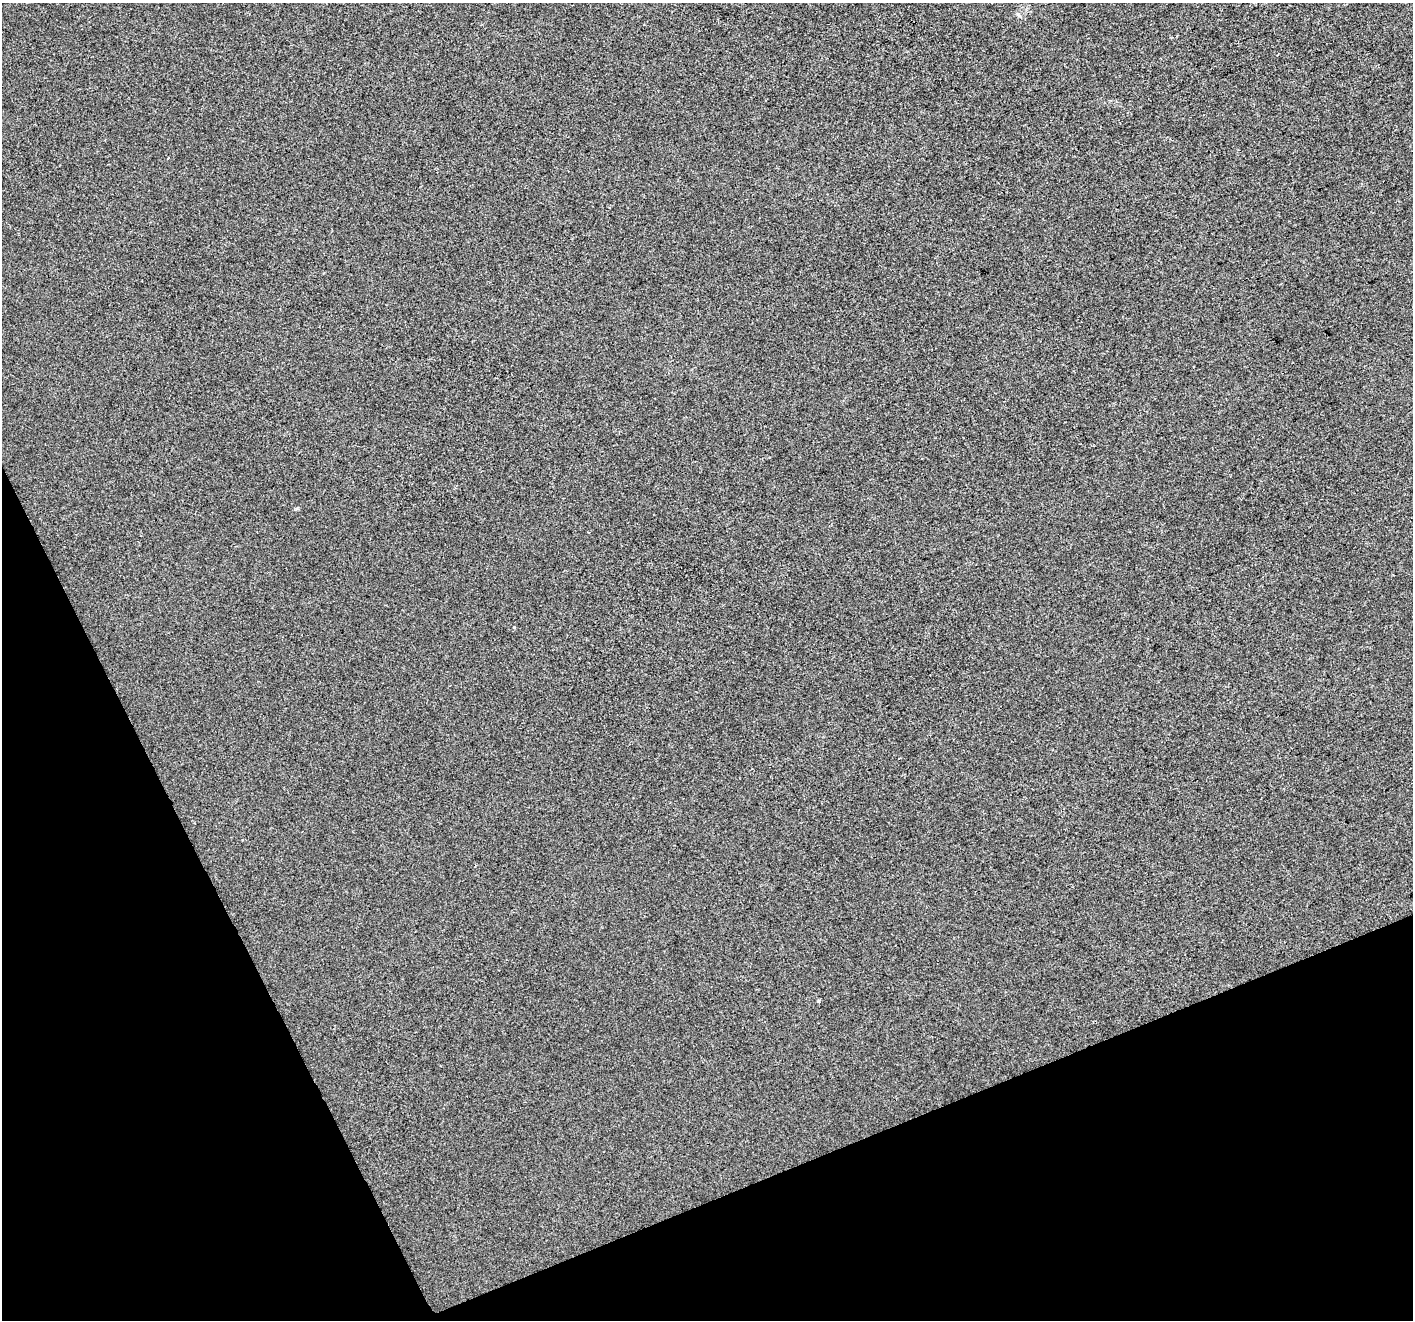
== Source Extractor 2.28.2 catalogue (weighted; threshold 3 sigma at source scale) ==
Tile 14 of 4 x 4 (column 2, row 4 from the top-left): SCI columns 1413-2823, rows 146-1463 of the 5646 x 5506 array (HDU 1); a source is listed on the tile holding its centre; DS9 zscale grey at full resolution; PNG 1415 x 1322 px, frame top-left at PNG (2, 3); no overlay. Shown black and unused: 21% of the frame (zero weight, under 2 of 3 exposures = <1% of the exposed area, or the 3 px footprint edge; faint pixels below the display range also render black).
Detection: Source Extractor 2.28.2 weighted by HDU 2 'WHT'; one run over the whole footprint, this tile lists its part. Background -4.19e-04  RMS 0.0056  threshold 0.025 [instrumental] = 3 sigma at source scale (4.5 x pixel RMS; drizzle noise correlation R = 1.50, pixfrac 1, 0.0396/0.0396 arcsec/px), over >= 5 px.
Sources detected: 3; all 3 listed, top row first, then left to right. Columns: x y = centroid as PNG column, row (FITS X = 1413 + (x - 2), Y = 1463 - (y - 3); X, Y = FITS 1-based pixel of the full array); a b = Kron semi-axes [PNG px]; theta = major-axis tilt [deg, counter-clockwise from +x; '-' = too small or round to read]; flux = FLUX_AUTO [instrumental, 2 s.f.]
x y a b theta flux
168 158 3 2 - 2
514 627 3 3 - 0.36
819 1001 3 3 - 0.97